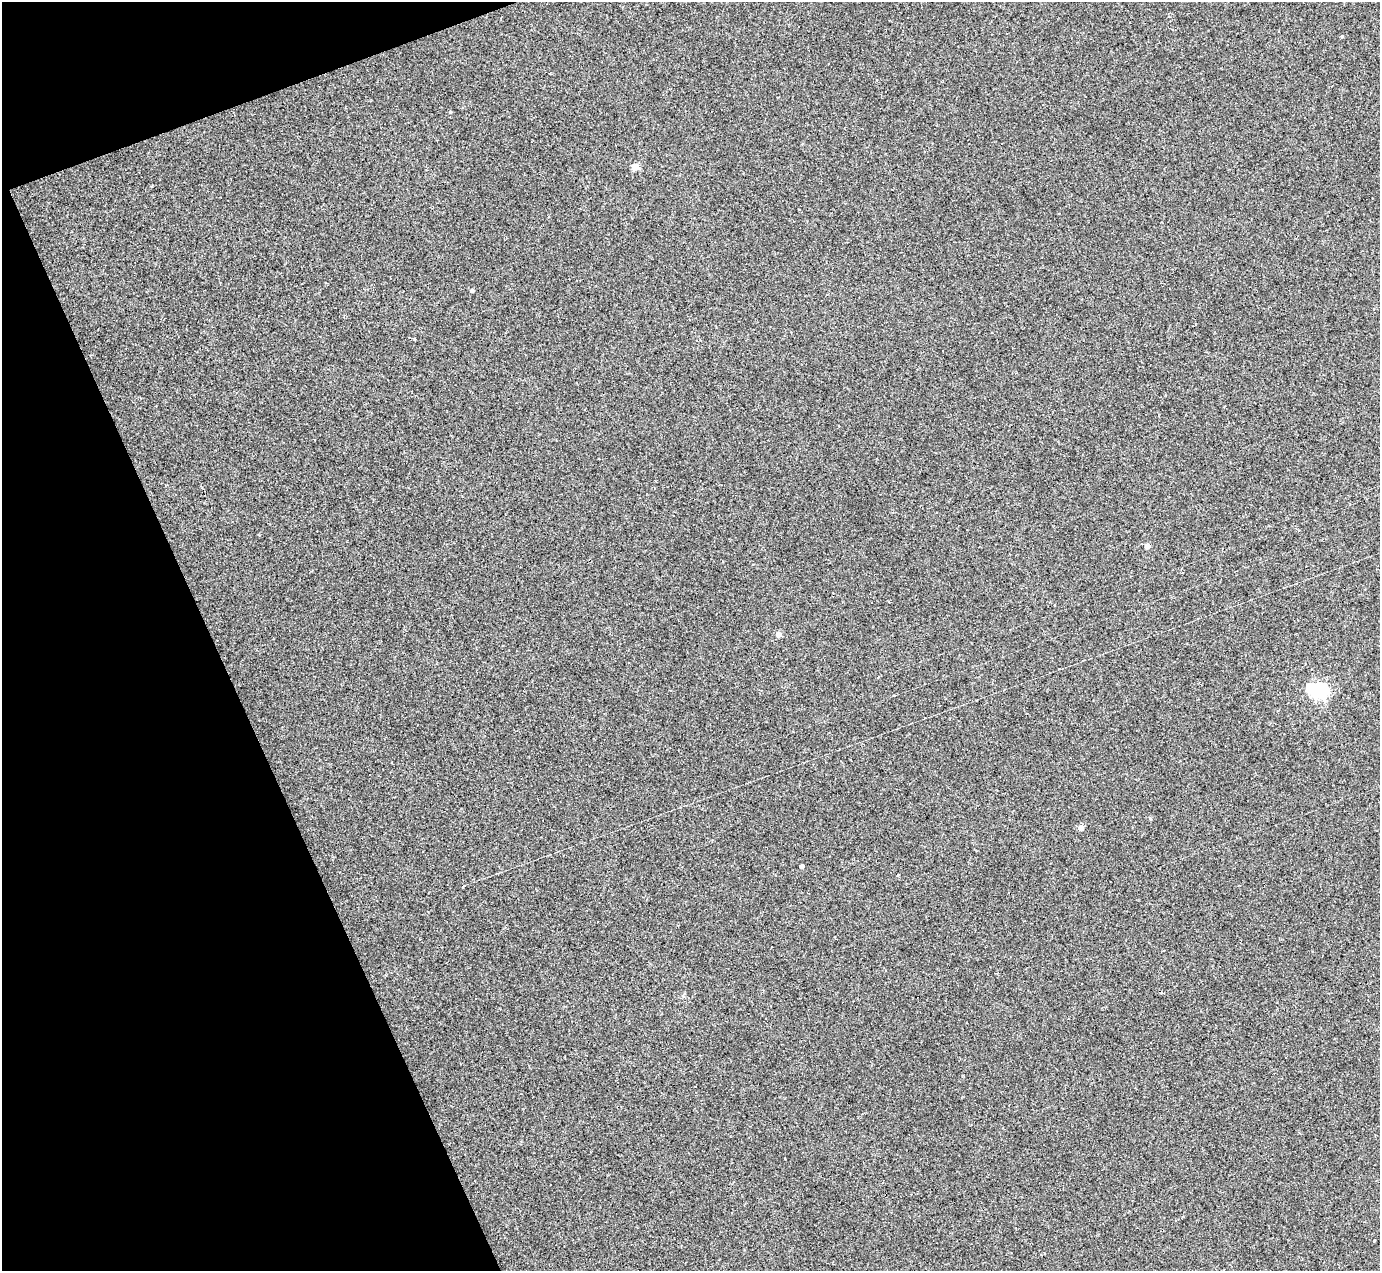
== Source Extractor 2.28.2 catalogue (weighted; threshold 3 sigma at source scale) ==
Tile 5 of 4 x 4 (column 1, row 2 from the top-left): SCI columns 1-1378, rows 2815-4083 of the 5513 x 5500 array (HDU 1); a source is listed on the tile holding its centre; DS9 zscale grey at full resolution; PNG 1382 x 1273 px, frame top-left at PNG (2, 2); no overlay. Shown black and unused: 18% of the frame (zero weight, under 2 of 3 exposures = <1% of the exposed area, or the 3 px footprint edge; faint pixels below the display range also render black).
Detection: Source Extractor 2.28.2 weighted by HDU 2 'WHT'; one run over the whole footprint, this tile lists its part. Background 0.00117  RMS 0.0045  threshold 0.0201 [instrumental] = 3 sigma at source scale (4.5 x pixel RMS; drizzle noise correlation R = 1.50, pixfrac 1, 0.05/0.05 arcsec/px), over >= 5 px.
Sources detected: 36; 18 cosmic-ray / hot-pixel residue — not listed; the other 18 listed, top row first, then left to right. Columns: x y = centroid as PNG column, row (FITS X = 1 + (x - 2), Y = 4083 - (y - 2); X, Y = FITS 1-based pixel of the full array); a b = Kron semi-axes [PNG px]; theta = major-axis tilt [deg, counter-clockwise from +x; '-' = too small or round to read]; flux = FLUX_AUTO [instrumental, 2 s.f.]
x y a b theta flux
907 17 3 3 - 0.73
450 112 4 4 - 0.4
635 167 5 4 - 8
472 290 4 4 - 0.88
414 339 3 2 - 0.63
1016 373 3 2 - 0.31
1147 546 4 4 - 4.1
778 634 5 4 - 3
878 677 3 3 - 66
1320 691 8 6 -17 120
369 775 3 3 - 1.1
1150 819 4 3 - 0.65
1081 828 4 4 - 3.3
802 866 4 4 - 2.1
464 885 3 3 - 50
597 922 3 3 - 1.5
1164 951 3 3 - 0.74
1374 1240 3 2 - 0.39
Unlisted compact peaks at least as high as the median listed source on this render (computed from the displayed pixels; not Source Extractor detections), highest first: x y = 1342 36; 898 875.